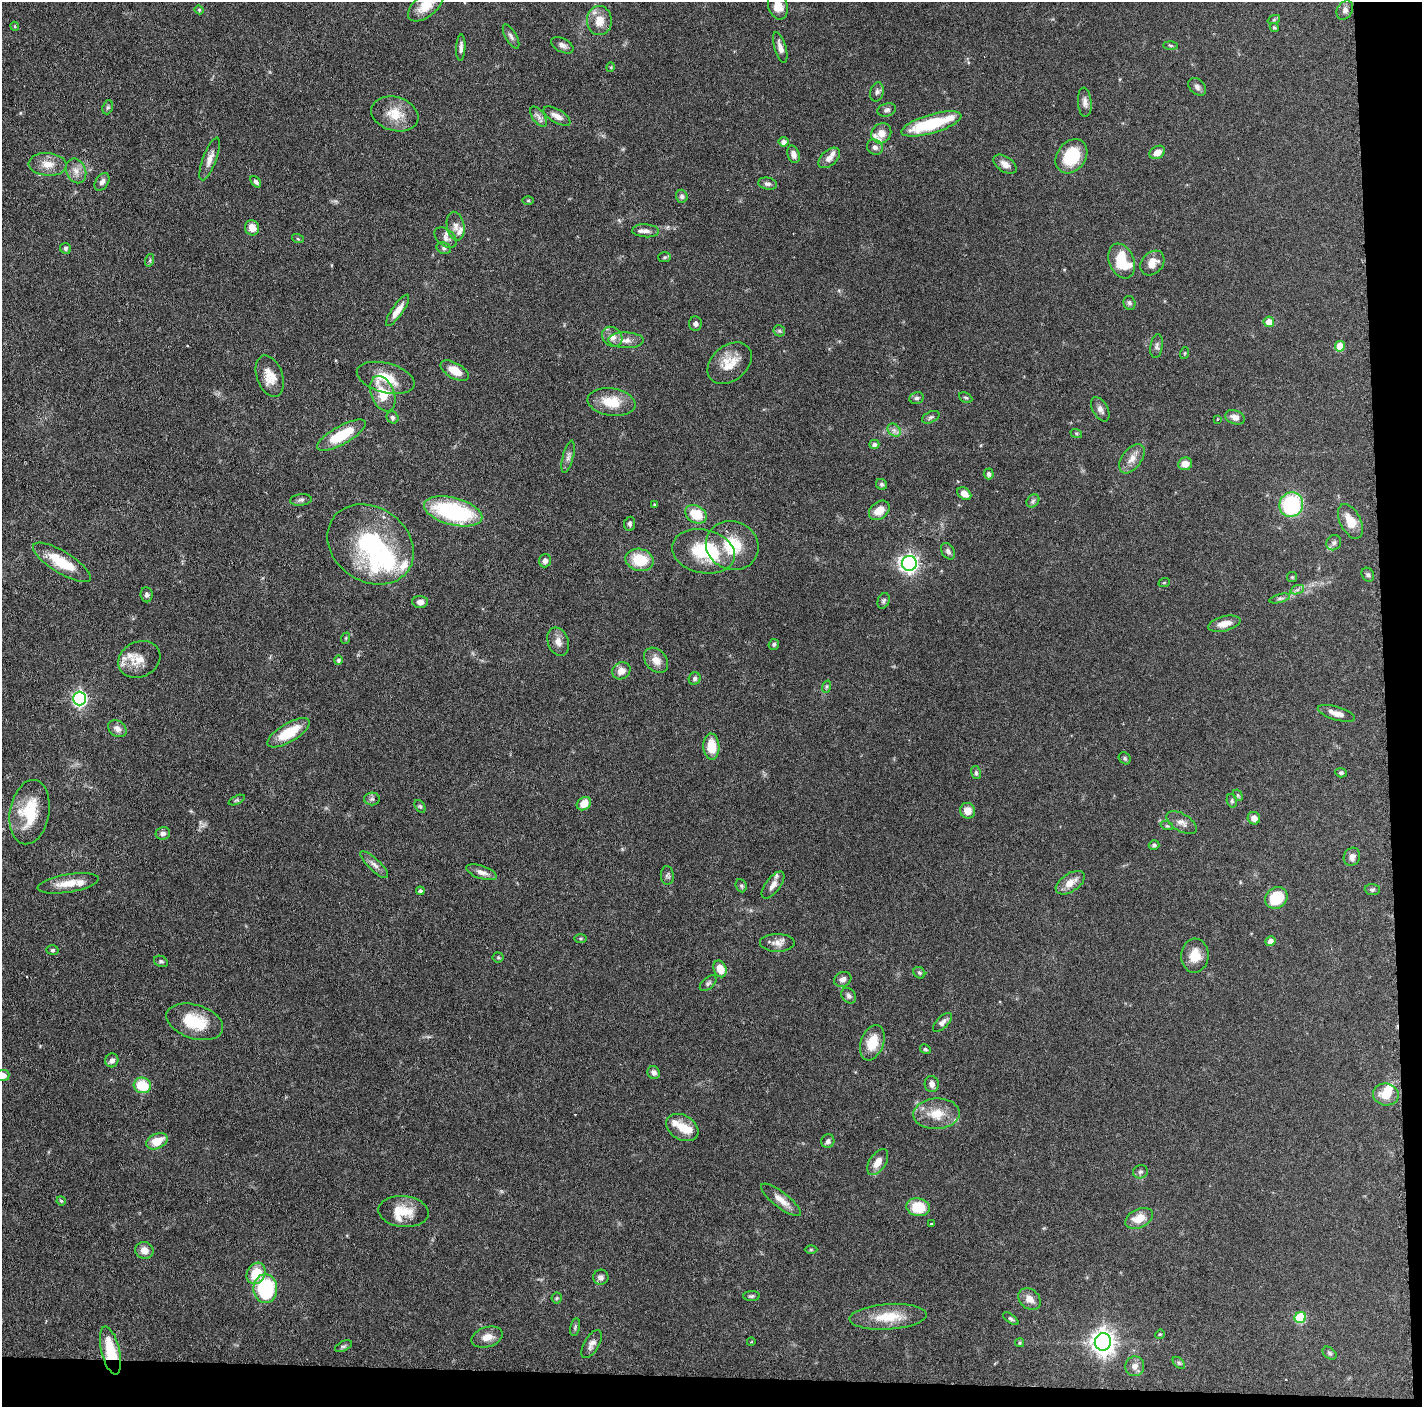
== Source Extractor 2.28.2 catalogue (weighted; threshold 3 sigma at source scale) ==
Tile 9 of 3 x 3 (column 3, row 3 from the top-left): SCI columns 2846-4265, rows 12-1416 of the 4271 x 4239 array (HDU 1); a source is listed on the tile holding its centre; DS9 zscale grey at full resolution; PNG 1424 x 1409 px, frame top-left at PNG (2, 2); each listed source drawn as its Kron ellipse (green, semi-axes under 4 px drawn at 4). Shown black and unused: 5% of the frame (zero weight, under 3 of 6 exposures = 1% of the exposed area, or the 3 px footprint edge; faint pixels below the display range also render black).
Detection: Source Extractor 2.28.2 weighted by HDU 2 'WHT'; one run over the whole footprint, this tile lists its part. Background 0.0477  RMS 0.0026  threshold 0.0107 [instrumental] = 3 sigma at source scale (4.09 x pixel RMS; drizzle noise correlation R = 1.36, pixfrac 0.8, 0.05/0.05 arcsec/px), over >= 5 px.
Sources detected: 223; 15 inside a brighter listed object's ellipse — not listed separately; the other 208 listed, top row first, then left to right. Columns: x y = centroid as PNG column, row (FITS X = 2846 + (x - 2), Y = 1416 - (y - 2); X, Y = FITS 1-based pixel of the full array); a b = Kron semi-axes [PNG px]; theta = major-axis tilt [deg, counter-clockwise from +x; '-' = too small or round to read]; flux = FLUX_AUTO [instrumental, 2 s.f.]
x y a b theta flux
426 5 21 11 39 4.7
778 6 14 9 -75 3.3
199 10 4 4 - 0.27
1345 10 10 7 60 0.94
1274 19 6 4 20 0.37
599 21 14 12 89 3.4
15 26 5 4 - 0.3
1274 28 5 4 - 0.32
511 37 13 5 -60 0.81
562 45 12 7 -28 0.98
1171 45 7 3 -2 0.33
780 47 16 5 -73 1.4
461 48 13 4 87 0.98
611 67 5 3 - 0.2
1197 87 10 7 -47 0.9
877 92 10 6 76 0.76
1085 102 15 7 -85 1.2
108 107 7 5 71 0.45
887 110 9 6 17 0.7
395 114 24 17 -16 5.3
557 116 15 6 -31 1.7
539 117 12 6 -55 1.1
931 124 31 9 17 14
881 133 11 9 47 2.5
783 142 5 4 - 1.1
875 147 8 7 - 0.91
1157 152 8 6 30 2.1
794 154 9 6 -73 1.4
1071 156 18 14 53 9.6
829 158 13 7 43 1.6
210 159 22 6 70 1.9
48 164 19 11 -4 3.2
1005 164 13 7 -34 1.5
76 171 13 10 -67 1.9
102 182 9 6 57 0.98
256 182 6 4 -51 0.64
768 184 9 6 -11 0.76
682 196 6 6 - 0.62
528 200 6 4 0 0.26
456 226 14 8 -78 1.6
252 228 8 7 - 2.3
646 231 13 6 -3 1.3
445 238 12 8 -39 1.3
298 239 6 4 -18 0.27
66 248 6 5 - 0.49
444 248 7 5 -21 0.55
665 257 6 5 - 0.36
150 260 6 4 72 0.3
1122 261 18 12 -67 9.1
1152 263 14 10 48 2.8
1129 303 7 6 - 0.56
398 310 18 5 55 2.2
1269 322 5 5 - 2.4
695 324 7 6 - 0.77
779 331 6 5 - 0.37
612 337 11 9 -44 1.9
626 340 18 8 -1 1.8
1157 346 12 6 80 0.76
1340 346 5 5 - 4.8
1185 353 6 3 71 0.26
730 363 25 17 40 5.1
455 371 15 7 -29 3.5
270 376 22 13 -71 4
386 378 29 15 -15 6.3
383 394 18 11 -68 5.7
916 398 7 6 - 0.63
966 398 7 5 -27 0.42
611 402 24 13 -9 5.8
1100 409 13 7 -61 1.2
393 417 6 5 - 0.64
931 417 9 5 26 0.58
1235 417 10 7 -19 1.5
1217 419 3 2 - 0.19
894 430 7 5 -44 0.88
1076 433 6 4 -18 0.31
341 435 27 9 29 8.8
874 444 5 4 - 0.72
568 457 16 5 75 1
1132 459 17 9 54 2.2
1185 464 7 6 - 1.9
989 474 5 5 - 0.84
881 484 6 5 - 0.47
964 494 8 5 -37 1.8
301 500 11 5 6 0.67
1033 501 7 5 47 0.57
654 505 3 3 - 0.25
1291 505 13 11 65 22
879 510 11 8 41 3.1
453 511 30 13 -14 26
696 514 11 8 -30 6.1
1350 521 19 10 -63 4
630 524 7 5 80 0.54
1334 543 8 7 - 0.79
371 544 46 37 -35 27
732 545 27 24 -22 9.3
703 551 32 21 -12 13
948 551 9 6 -61 0.87
639 560 14 11 -13 7.6
545 561 7 5 71 1.1
62 562 33 10 -32 8.2
909 563 7 7 - 94
1368 575 7 6 - 0.56
1292 577 5 5 - 0.29
1164 583 6 3 19 0.24
1297 590 7 4 19 0.54
147 595 8 6 -86 0.68
1280 598 10 3 15 0.57
884 601 8 5 68 0.55
420 602 8 6 -3 1.2
1224 624 16 7 14 2.3
346 638 6 3 71 0.25
558 642 14 10 -69 1.8
774 644 6 5 - 0.46
139 659 22 17 26 4.3
338 660 5 4 - 0.44
656 660 14 10 -48 2.5
621 671 9 8 - 2.1
695 679 6 6 - 0.57
826 687 6 4 71 0.41
80 699 7 6 - 56
1336 713 19 6 -17 2.1
117 729 10 7 -37 1.3
288 733 24 9 30 7.3
711 747 13 8 -87 5.3
1125 758 6 5 - 0.43
976 773 6 5 - 0.43
1341 773 5 4 - 0.48
1238 795 6 4 -61 0.34
372 799 8 6 1 0.62
237 800 9 4 24 0.36
1232 801 7 5 -77 0.47
584 804 8 6 37 2.8
420 806 7 4 -54 0.37
968 811 8 7 - 2.3
30 812 32 19 80 11
1254 818 6 6 - 1.4
1182 823 17 8 -31 1.6
1167 826 6 4 -18 0.36
163 833 7 6 - 0.9
1154 845 5 5 - 0.49
1352 857 9 8 - 1.3
374 865 18 6 -43 1.3
482 872 16 6 -18 1.4
667 875 9 6 -86 0.58
68 883 31 9 9 4.3
1070 883 16 9 34 2.7
773 885 16 7 53 1.7
741 886 7 5 -68 0.45
1372 890 7 5 -4 0.54
420 891 4 4 - 0.52
1276 898 12 10 40 9.1
580 938 6 3 0 0.31
1270 941 5 4 - 1.2
777 943 17 9 0 1.8
53 950 6 4 2 0.41
1195 956 17 13 87 3.9
498 957 5 5 - 0.32
161 961 7 5 -26 0.49
720 969 8 6 -67 3.4
919 973 6 5 - 0.43
843 979 9 7 27 1.2
708 983 10 5 42 0.6
849 996 8 6 -48 0.76
195 1022 29 17 -18 8.7
943 1022 12 6 44 1.1
872 1043 18 11 70 5.3
925 1049 5 4 - 0.4
112 1060 7 6 - 0.99
654 1073 6 6 - 0.85
3 1076 7 5 5 1.9
932 1084 8 7 - 1.1
142 1085 9 7 -15 7.6
1386 1095 13 11 -10 3.9
936 1114 23 15 3 5.1
682 1127 17 12 -30 3.5
157 1141 11 7 25 4.1
828 1141 7 6 - 0.7
878 1162 15 8 57 2.5
1140 1172 7 6 - 0.59
781 1200 24 7 -38 2.6
61 1201 5 4 - 0.31
918 1207 12 9 -9 7.3
403 1211 25 15 -6 5.2
1139 1218 14 9 25 3.5
931 1224 3 3 - 0.32
811 1249 6 4 0 0.28
144 1250 9 8 - 1.9
256 1273 11 9 62 6.3
601 1277 7 7 - 0.77
265 1289 14 12 -90 22
752 1296 8 5 1 0.51
557 1298 5 5 - 0.34
1029 1299 12 9 -42 2
888 1317 38 13 4 6.8
1300 1317 6 5 - 14
1011 1319 9 4 -36 0.45
575 1327 9 5 77 0.45
1160 1334 5 4 - 0.26
487 1337 16 10 17 2.2
751 1342 4 3 - 0.2
1103 1342 9 8 - 200
1020 1343 4 4 - 0.35
592 1344 15 7 60 1.3
343 1346 9 5 25 0.54
110 1351 24 9 -76 8.8
1330 1353 8 5 -41 0.49
1179 1363 7 4 -45 0.43
1135 1366 10 9 - 1.4
Overlapping masked pixels (flux is a lower limit): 1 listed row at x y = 110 1351
Isophote crosses this tile's border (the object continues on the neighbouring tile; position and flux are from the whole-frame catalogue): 3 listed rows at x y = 426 5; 778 6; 3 1076